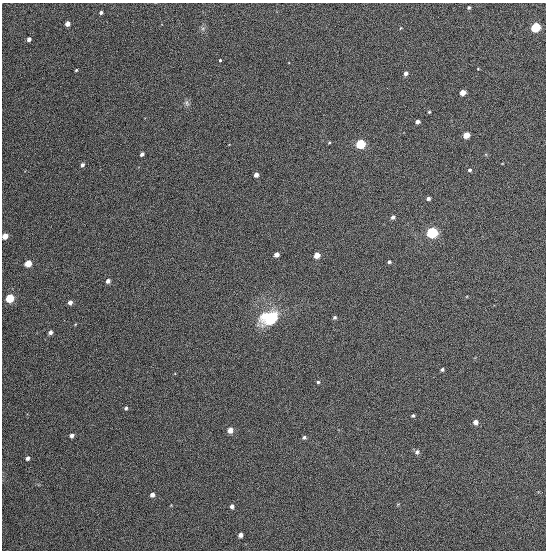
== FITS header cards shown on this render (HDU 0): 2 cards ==
NAXIS1  =                  544
NAXIS2  =                  548

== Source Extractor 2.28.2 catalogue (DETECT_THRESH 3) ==
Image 544 x 548 px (HDU 0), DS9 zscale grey, 1 PNG px = 1 image px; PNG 548 x 552 px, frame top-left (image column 1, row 548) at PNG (2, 3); no overlay
Background 1340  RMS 62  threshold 187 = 3 sigma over >= 5 px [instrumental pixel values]
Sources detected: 48; all 48 listed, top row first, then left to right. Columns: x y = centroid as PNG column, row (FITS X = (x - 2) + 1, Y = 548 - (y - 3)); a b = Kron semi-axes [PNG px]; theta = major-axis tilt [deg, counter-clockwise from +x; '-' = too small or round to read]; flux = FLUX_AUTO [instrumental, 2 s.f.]
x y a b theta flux
469 8 4 4 - 5800
101 13 4 3 - 10000
68 24 4 4 - 31000
535 27 6 5 - 270000
203 28 7 4 19 8100
29 39 4 4 - 16000
220 60 3 3 - 4800
478 69 4 2 - 2700
76 70 3 2 - 4400
406 73 5 4 - 14000
463 92 5 4 - 34000
187 103 11 5 -78 12000
429 112 4 3 - 4200
417 122 4 4 - 15000
466 135 5 5 - 52000
329 142 4 4 - 4200
360 144 5 5 - 320000
142 154 4 3 - 14000
82 165 5 4 - 13000
470 170 5 5 - 7700
256 175 4 4 - 24000
428 198 4 3 - 11000
393 217 5 4 - 13000
432 232 6 5 - 540000
5 236 5 4 - 58000
276 255 4 4 - 23000
317 255 5 4 - 51000
389 262 4 3 - 6800
28 263 5 4 - 110000
108 281 4 4 - 19000
10 298 5 4 - 230000
70 302 4 4 - 18000
335 317 5 4 - 7100
269 318 20 14 20 190000
50 332 4 4 - 14000
442 369 4 4 - 6800
318 382 4 4 - 5500
126 408 4 4 - 7800
413 416 4 3 - 5600
475 422 5 5 - 19000
230 430 5 4 - 36000
72 435 4 4 - 17000
304 437 4 4 - 8900
417 452 7 6 - 12000
27 458 4 3 - 12000
152 495 4 4 - 17000
232 506 5 4 - 14000
240 535 4 4 - 15000
At the frame edge (FLAGS 8, measured only in part): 1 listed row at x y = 5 236